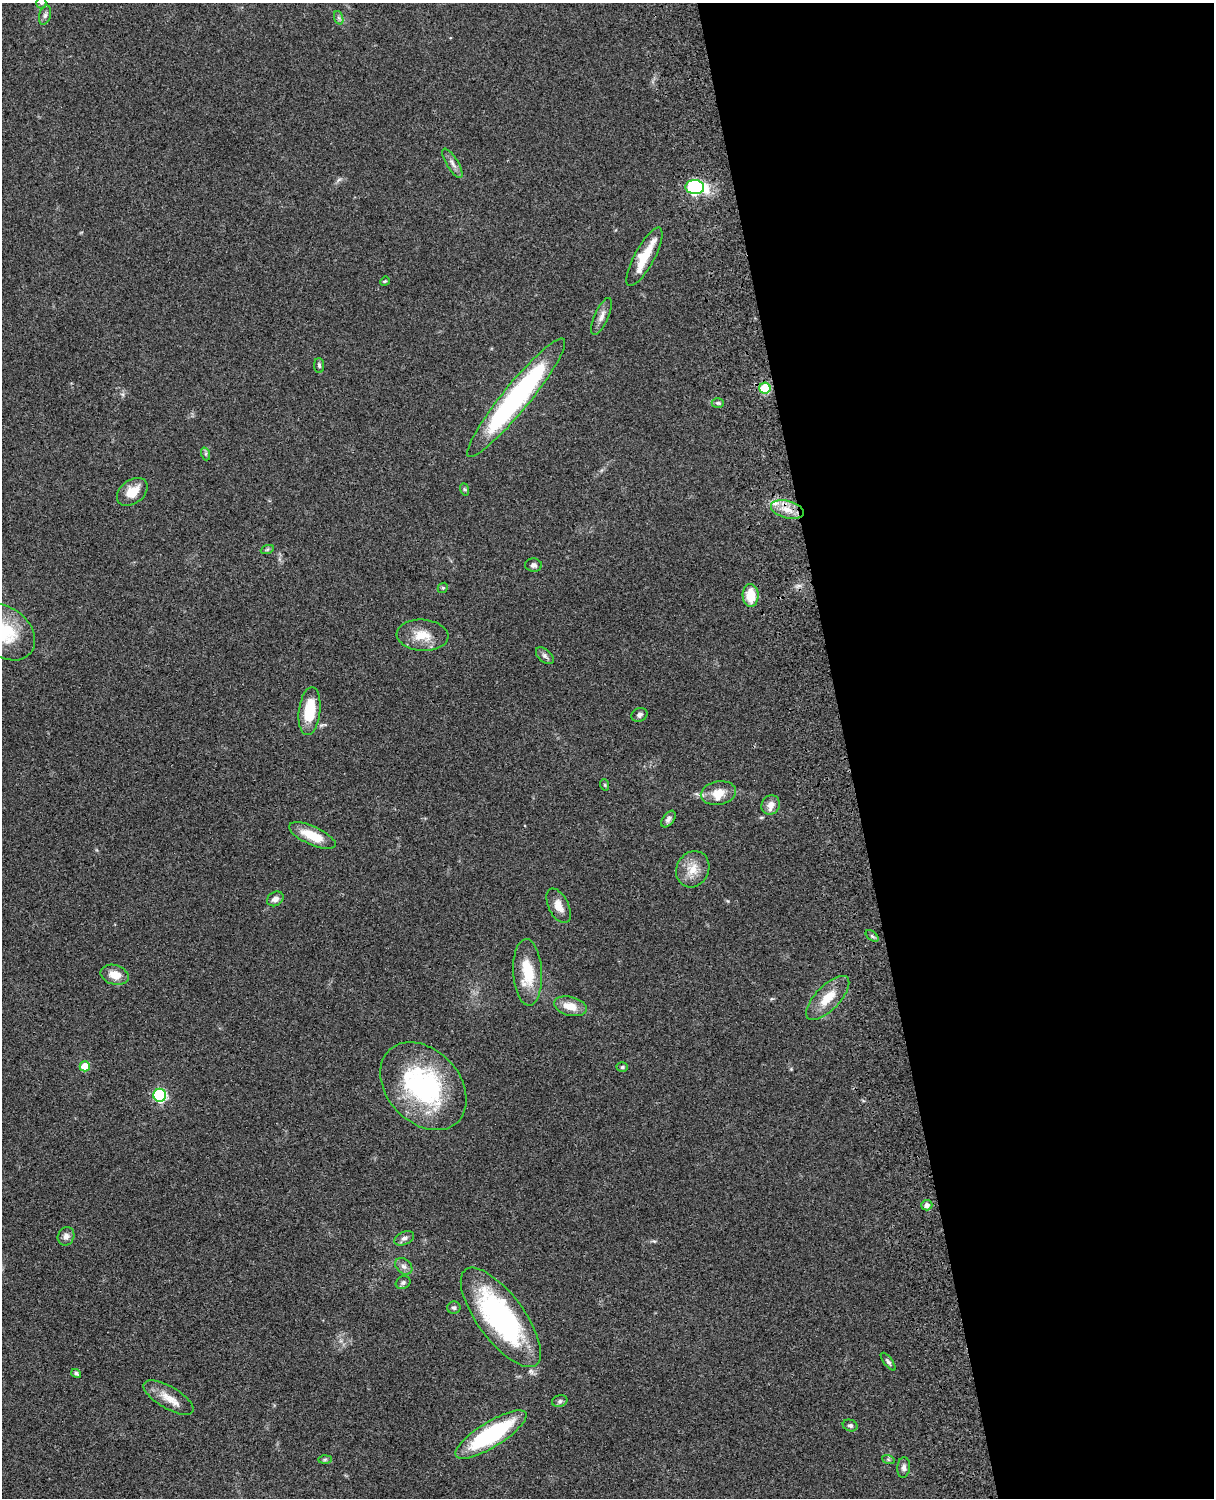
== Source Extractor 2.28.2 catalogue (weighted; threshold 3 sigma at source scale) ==
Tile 8 of 4 x 3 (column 4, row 2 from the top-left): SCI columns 3759-4970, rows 1773-3268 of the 5089 x 4927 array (HDU 1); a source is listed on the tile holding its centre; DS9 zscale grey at full resolution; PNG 1216 x 1500 px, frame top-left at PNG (2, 3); each listed source drawn as its Kron ellipse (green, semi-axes under 4 px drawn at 4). Shown black and unused: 30% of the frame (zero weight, under 3 of 4 exposures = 6% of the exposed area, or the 3 px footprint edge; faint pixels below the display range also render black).
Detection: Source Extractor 2.28.2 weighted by HDU 2 'WHT'; one run over the whole footprint, this tile lists its part. Background 0.0759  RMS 0.0057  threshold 0.0257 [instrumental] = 3 sigma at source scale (4.5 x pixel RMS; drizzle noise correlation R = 1.50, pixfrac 1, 0.05/0.05 arcsec/px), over >= 5 px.
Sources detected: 64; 6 inside a brighter listed object's ellipse — not listed separately; the other 58 listed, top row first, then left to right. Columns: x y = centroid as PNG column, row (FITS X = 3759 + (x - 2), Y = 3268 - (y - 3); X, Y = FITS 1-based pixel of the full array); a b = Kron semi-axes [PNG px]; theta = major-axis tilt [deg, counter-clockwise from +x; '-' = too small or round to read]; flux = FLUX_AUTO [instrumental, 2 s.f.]
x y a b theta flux
41 3 5 5 - 0.83
45 15 10 5 74 1.7
339 18 7 4 -71 1.2
452 163 17 6 -58 3
695 187 9 7 -6 82
644 257 33 10 61 14
385 281 5 3 - 0.58
602 316 20 7 66 3.8
319 365 7 5 -86 1.1
765 388 5 5 - 31
516 398 75 13 51 120
718 403 6 5 - 0.99
206 454 6 4 -72 0.92
464 489 6 4 -71 0.71
132 492 17 11 38 9.4
787 509 17 8 -15 7.4
267 550 6 4 20 0.87
533 565 8 6 -6 1.9
443 588 5 4 - 0.79
751 595 11 8 -88 13
5 632 33 24 -39 29
422 635 26 15 -4 11
545 656 10 6 -42 1.9
310 711 24 10 83 19
639 715 8 6 27 1.9
605 785 6 3 -72 0.57
718 793 18 11 10 8.1
771 805 10 9 - 4
668 819 9 5 54 2
312 836 25 9 -24 14
693 869 19 16 63 9.3
275 899 9 7 31 2.8
559 906 19 10 -64 5.6
872 936 7 4 -37 0.98
528 972 33 14 -87 20
115 975 14 9 -15 7.3
828 998 28 12 46 12
570 1006 17 9 -13 8.2
85 1066 5 5 - 13
622 1067 6 5 - 0.94
423 1086 49 36 -47 84
160 1095 6 6 - 69
927 1205 5 5 - 2.8
66 1236 9 8 - 2.7
404 1238 10 6 23 2.1
404 1266 10 7 -43 2.3
403 1283 8 6 27 1.4
454 1308 7 6 - 1.2
501 1317 59 23 -54 110
888 1362 10 4 -52 1.4
76 1373 5 4 - 1
169 1398 28 11 -30 8.4
560 1401 8 6 16 1.2
850 1425 7 5 -19 1.4
491 1434 41 12 32 65
888 1459 6 4 -19 0.8
325 1460 6 4 1 0.86
904 1468 10 6 85 2
Overlapping masked pixels (flux is a lower limit): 2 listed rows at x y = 695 187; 787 509
Isophote crosses this tile's border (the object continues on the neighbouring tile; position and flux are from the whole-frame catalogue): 2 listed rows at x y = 41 3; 5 632